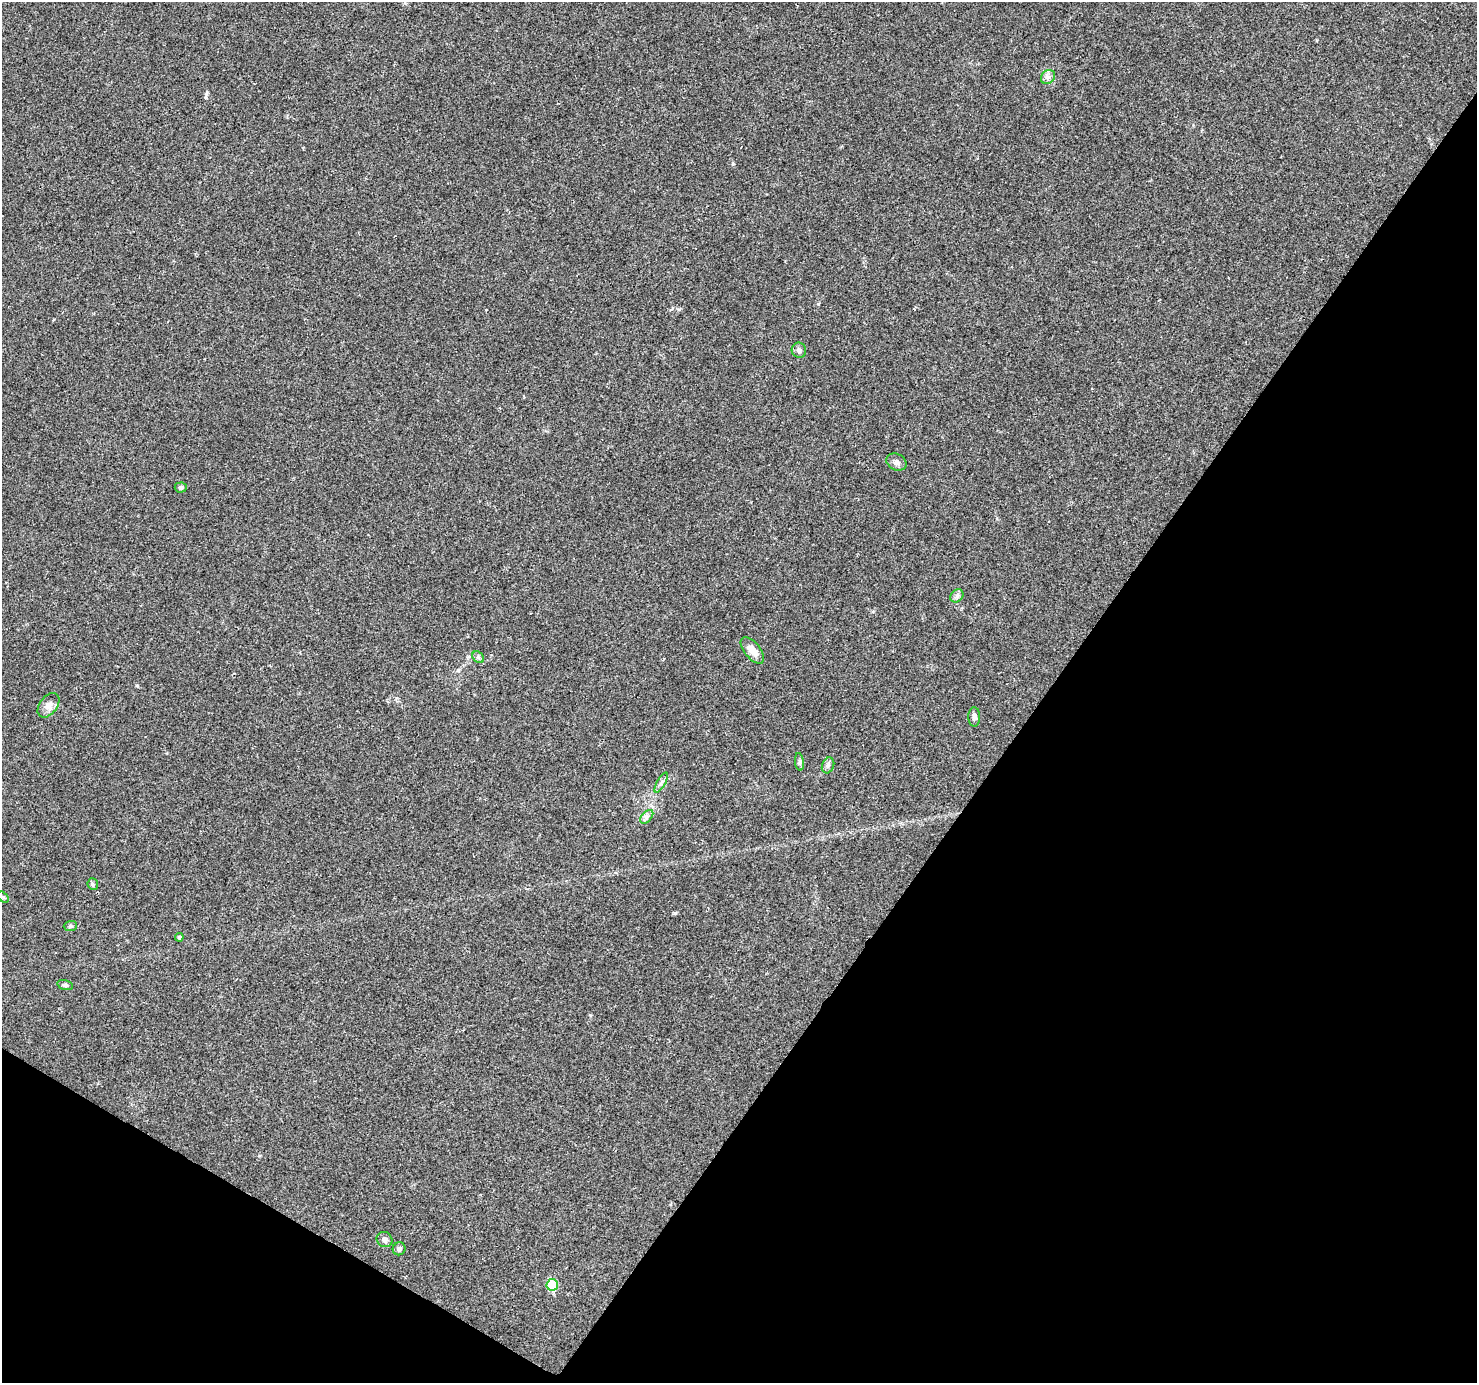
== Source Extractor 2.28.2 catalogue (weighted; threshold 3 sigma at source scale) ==
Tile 15 of 4 x 4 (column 3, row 4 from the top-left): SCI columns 2957-4431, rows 256-1636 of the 5905 x 5969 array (HDU 1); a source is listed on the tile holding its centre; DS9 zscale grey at full resolution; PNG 1479 x 1385 px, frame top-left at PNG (2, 2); each listed source drawn as its Kron ellipse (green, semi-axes under 4 px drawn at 4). Shown black and unused: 34% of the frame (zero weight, under 2 of 3 exposures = <1% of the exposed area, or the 3 px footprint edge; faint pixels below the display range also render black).
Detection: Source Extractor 2.28.2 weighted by HDU 2 'WHT'; one run over the whole footprint, this tile lists its part. Background 0.047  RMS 0.0058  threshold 0.0262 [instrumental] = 3 sigma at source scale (4.5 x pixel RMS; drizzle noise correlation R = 1.50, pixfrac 1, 0.0396/0.0396 arcsec/px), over >= 5 px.
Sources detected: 21; all 21 listed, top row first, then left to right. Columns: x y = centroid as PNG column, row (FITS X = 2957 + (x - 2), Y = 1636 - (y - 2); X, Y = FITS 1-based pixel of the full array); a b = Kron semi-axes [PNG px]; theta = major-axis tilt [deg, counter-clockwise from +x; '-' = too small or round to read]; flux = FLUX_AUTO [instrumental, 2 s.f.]
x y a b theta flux
1048 77 8 6 43 1.9
799 350 7 7 - 2.1
896 462 10 8 -26 2.3
181 487 6 5 - 1.4
957 596 7 6 - 1.6
752 650 16 8 -51 6
478 657 6 5 - 1.1
48 705 14 8 52 3.9
974 717 10 6 -90 2.3
799 762 9 4 -82 1.2
828 765 8 6 70 1.6
661 783 11 3 61 1.5
647 817 8 5 46 1.6
93 884 6 5 - 1
3 897 7 4 -44 0.92
70 926 6 5 - 1.2
179 937 4 4 - 1.1
65 985 8 5 -16 1.1
384 1239 8 7 - 2.5
399 1249 6 6 - 1.8
552 1285 6 5 - 30
Unlisted compact peaks at least as high as the median listed source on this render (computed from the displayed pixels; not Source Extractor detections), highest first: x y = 675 913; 206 94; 733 164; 818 304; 679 309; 590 1015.